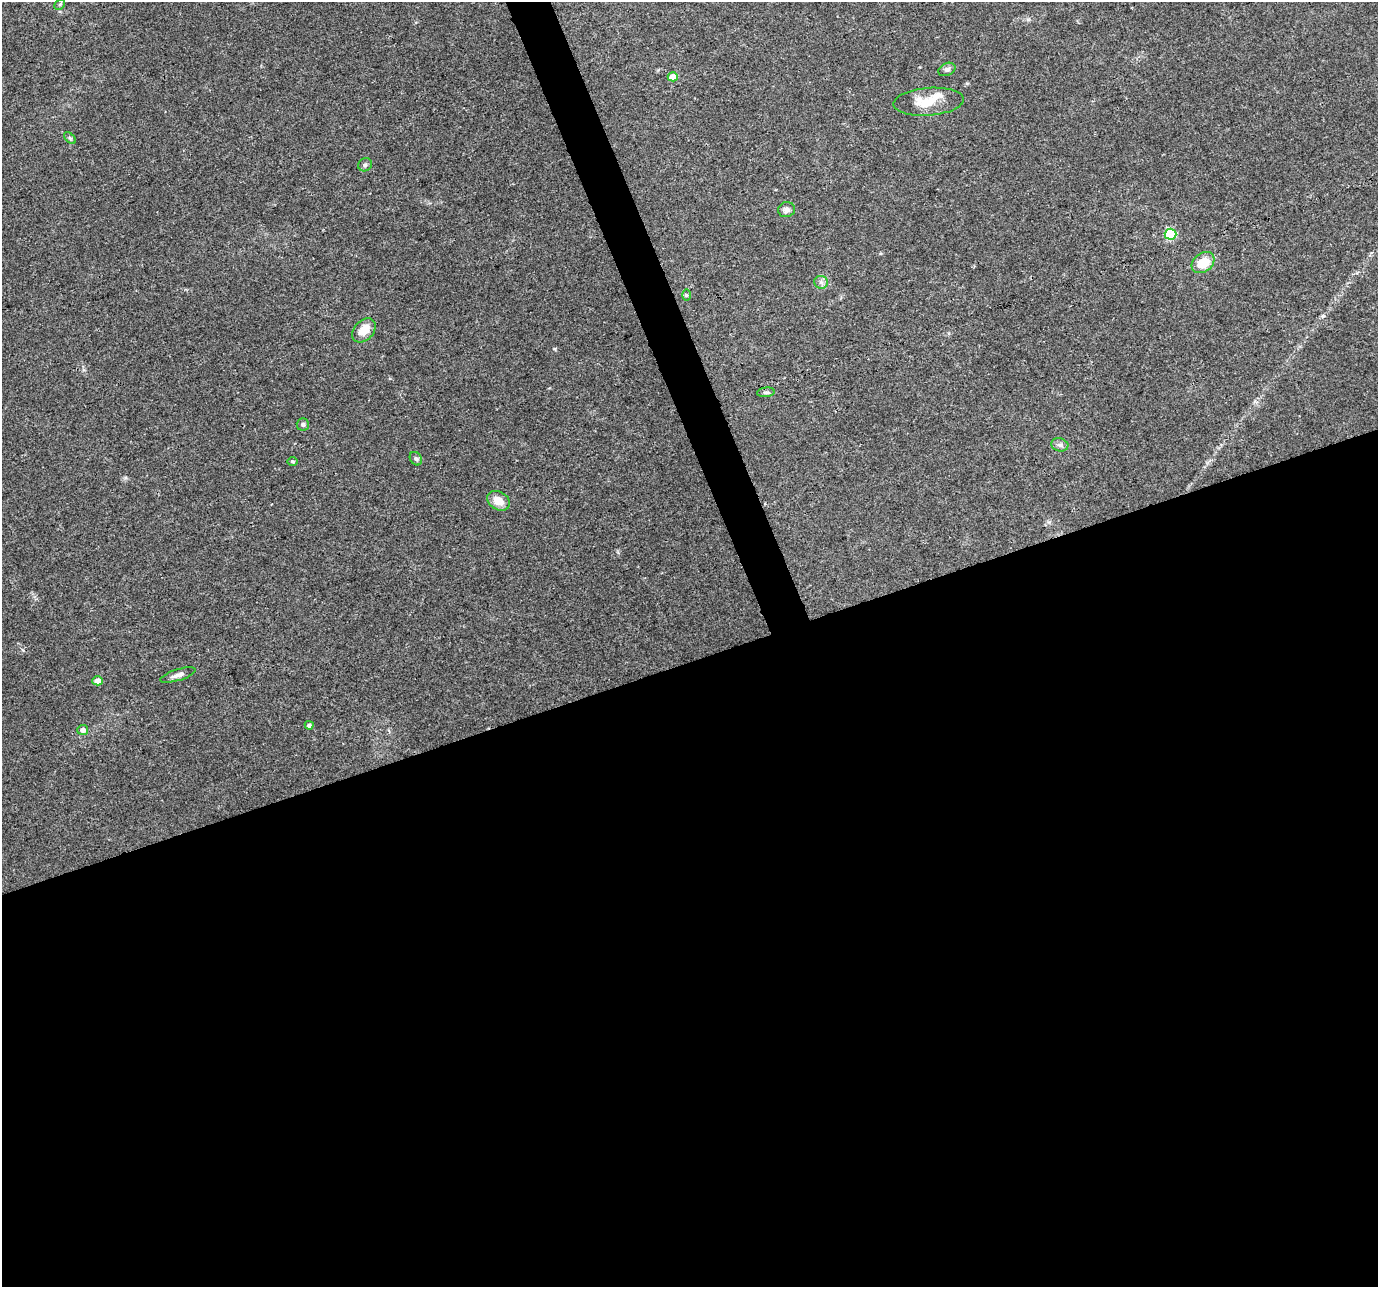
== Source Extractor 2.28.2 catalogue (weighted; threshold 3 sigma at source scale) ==
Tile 15 of 4 x 4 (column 3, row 4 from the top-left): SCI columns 2755-4130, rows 132-1416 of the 5506 x 5346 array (HDU 1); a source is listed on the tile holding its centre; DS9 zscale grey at full resolution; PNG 1380 x 1289 px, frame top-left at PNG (2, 2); each listed source drawn as its Kron ellipse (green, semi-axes under 4 px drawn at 4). Shown black and unused: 50% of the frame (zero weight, under 3 of 4 exposures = <1% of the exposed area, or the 3 px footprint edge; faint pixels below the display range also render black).
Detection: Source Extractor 2.28.2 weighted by HDU 2 'WHT'; one run over the whole footprint, this tile lists its part. Background 0.0199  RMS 0.003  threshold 0.0133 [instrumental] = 3 sigma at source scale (4.5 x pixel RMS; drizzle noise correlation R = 1.50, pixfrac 1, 0.0396/0.0396 arcsec/px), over >= 5 px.
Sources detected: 23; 1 inside a brighter listed object's ellipse — not listed separately; the other 22 listed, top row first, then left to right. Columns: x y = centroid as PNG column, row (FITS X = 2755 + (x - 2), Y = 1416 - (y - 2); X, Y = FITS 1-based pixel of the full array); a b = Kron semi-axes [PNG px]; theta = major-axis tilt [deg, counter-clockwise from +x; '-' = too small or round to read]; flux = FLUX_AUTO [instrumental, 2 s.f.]
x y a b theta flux
60 4 6 4 46 0.44
947 69 9 6 24 0.88
673 77 5 4 - 3.6
929 102 35 14 4 7.4
70 138 7 4 -45 0.49
365 165 7 6 - 0.8
786 210 8 7 - 1.3
1170 234 6 5 - 26
1203 262 12 9 39 7
821 282 7 6 - 0.99
686 295 6 4 -89 0.38
364 330 13 9 47 4.6
766 392 9 4 6 0.64
303 424 6 6 - 0.67
1060 445 9 6 -13 1
416 459 7 5 -57 0.61
292 461 5 4 - 0.47
498 501 12 9 -31 3.7
178 675 18 5 17 1.7
98 681 5 4 - 2.8
309 725 4 4 - 0.82
83 730 5 5 - 1.5